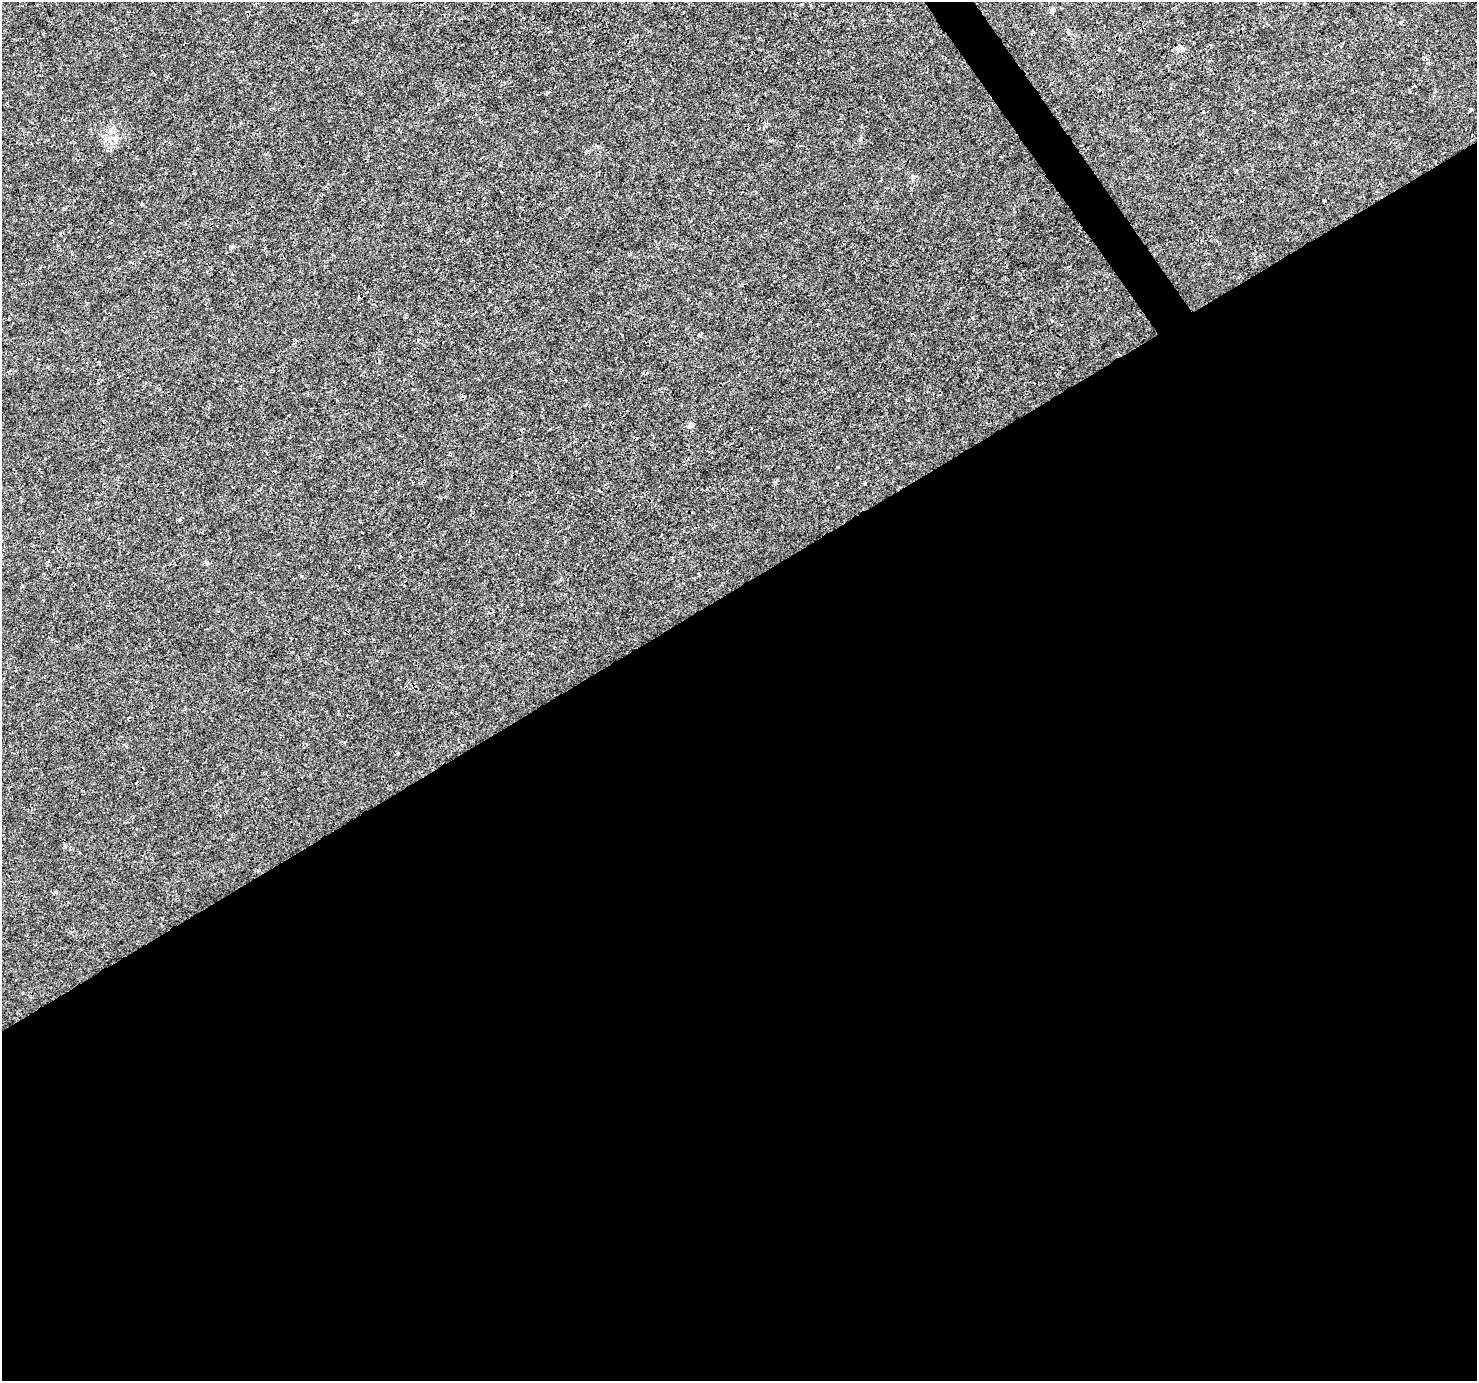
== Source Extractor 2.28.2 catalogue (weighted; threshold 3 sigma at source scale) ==
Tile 15 of 4 x 4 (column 3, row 4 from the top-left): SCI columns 2955-4429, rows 183-1561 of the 5904 x 5819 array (HDU 1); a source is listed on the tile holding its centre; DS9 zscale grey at full resolution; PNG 1479 x 1383 px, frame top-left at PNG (2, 2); no overlay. Shown black and unused: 58% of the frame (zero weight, under 3 of 4 exposures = <1% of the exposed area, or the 3 px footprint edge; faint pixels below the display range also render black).
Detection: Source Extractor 2.28.2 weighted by HDU 2 'WHT'; one run over the whole footprint, this tile lists its part. Background 0.00288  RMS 0.0011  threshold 0.00492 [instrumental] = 3 sigma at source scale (4.5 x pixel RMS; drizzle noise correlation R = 1.50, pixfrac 1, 0.0396/0.0396 arcsec/px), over >= 5 px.
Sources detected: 9; all 9 listed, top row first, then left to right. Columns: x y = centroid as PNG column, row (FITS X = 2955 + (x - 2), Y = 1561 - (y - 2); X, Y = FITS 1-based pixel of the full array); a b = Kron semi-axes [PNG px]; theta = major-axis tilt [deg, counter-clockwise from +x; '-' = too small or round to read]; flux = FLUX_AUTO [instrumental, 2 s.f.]
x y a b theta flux
802 4 5 3 - 0.087
1051 10 6 4 71 0.18
115 139 8 6 -87 0.43
913 177 6 5 - 0.2
142 204 3 3 - 0.19
231 247 5 4 - 0.19
585 405 4 2 - 0.086
690 425 7 6 - 0.39
55 892 4 4 - 0.16